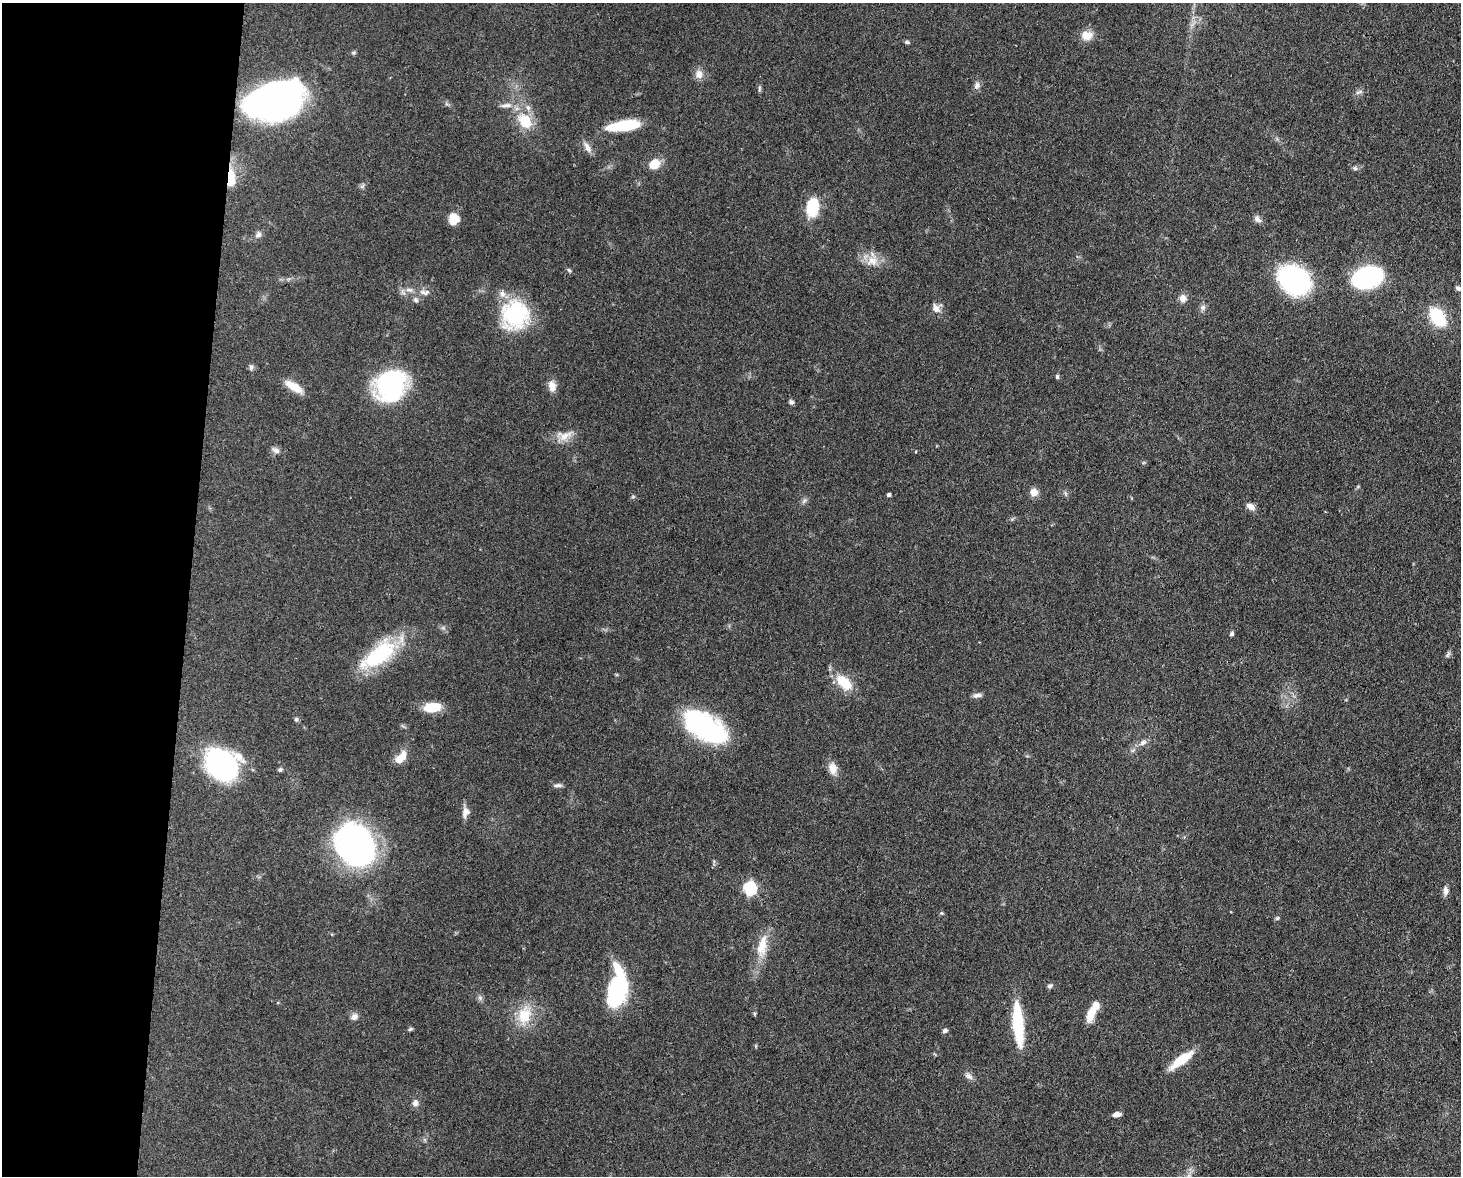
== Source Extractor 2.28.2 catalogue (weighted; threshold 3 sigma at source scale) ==
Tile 4 of 3 x 4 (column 1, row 2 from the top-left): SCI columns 305-1763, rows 2422-3595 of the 4864 x 4844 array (HDU 1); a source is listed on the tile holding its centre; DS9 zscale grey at full resolution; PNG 1463 x 1178 px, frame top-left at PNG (2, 3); no overlay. Shown black and unused: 13% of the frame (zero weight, under 3 of 4 exposures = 9% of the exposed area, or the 3 px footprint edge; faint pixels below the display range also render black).
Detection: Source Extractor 2.28.2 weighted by HDU 2 'WHT'; one run over the whole footprint, this tile lists its part. Background 0.0931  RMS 0.0046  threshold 0.0207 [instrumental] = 3 sigma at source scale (4.5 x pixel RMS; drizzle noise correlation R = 1.50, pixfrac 1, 0.05/0.05 arcsec/px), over >= 5 px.
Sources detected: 89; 1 inside a brighter object's white glare — not listed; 6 inside a brighter listed object's ellipse — not listed separately; the other 82 listed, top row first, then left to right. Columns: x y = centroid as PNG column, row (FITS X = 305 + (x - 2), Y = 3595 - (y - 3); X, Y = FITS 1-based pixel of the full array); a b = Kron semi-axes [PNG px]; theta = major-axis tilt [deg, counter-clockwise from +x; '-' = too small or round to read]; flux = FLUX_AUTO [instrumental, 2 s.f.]
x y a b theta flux
1087 35 15 12 -4 5.1
907 42 7 4 -11 0.8
354 53 6 5 - 0.8
699 74 13 11 74 3.3
977 85 10 8 69 1.9
759 89 10 4 85 0.82
1359 92 12 4 19 1.3
275 101 49 30 18 210
506 105 17 6 6 2.7
525 121 24 16 -52 13
624 126 33 9 8 22
587 147 16 7 -61 2.9
654 164 10 9 - 8.2
1355 168 7 5 -21 0.96
231 178 25 10 -90 9
813 207 14 9 81 26
454 219 13 11 83 5.6
1257 219 11 7 -48 1.8
258 235 10 7 59 1.9
872 260 17 15 48 6.4
569 270 7 4 -53 0.78
1367 277 20 13 20 110
1294 280 23 18 -36 94
1458 288 8 5 -38 1.1
424 292 16 7 -6 3
1183 298 9 8 - 3.1
416 300 8 6 -64 1.3
1203 307 8 7 - 1.4
936 308 13 9 -54 3
515 315 33 30 79 36
1437 317 20 12 -54 22
251 367 8 6 85 1.2
1057 377 6 4 -88 0.78
391 385 27 24 65 74
552 386 13 9 -80 3.6
294 387 24 8 -32 7.1
791 402 6 5 - 1.1
565 436 23 10 29 5.2
276 450 11 7 -34 2
916 451 4 2 - 0.36
1034 492 10 10 - 3.1
1065 493 7 4 -71 0.82
889 495 4 3 - 1.2
633 497 6 4 0 0.6
804 501 8 4 45 1.1
1250 506 12 7 -31 2.5
1232 634 6 5 - 0.92
1448 654 9 5 53 1
379 655 47 19 37 38
844 682 19 10 -41 13
977 695 11 6 9 1.7
432 707 19 10 6 11
296 719 6 5 - 0.9
705 727 46 23 -32 66
1143 743 11 7 28 2.2
1133 750 7 4 36 0.93
402 757 14 8 76 5.4
221 765 33 24 -43 80
833 768 13 9 -81 4.7
280 770 6 5 - 0.84
558 785 11 5 3 1.4
465 812 15 9 77 2.9
355 845 38 29 -54 150
750 888 6 6 - 65
1446 891 11 6 90 2.2
941 913 5 4 - 0.62
1277 918 6 5 - 0.68
762 946 33 12 78 11
1050 986 7 5 18 1.2
616 996 32 23 80 28
480 998 7 6 - 1.1
754 1014 6 4 -90 0.52
1091 1014 18 8 70 7.1
524 1015 26 19 77 13
354 1017 9 7 43 2.1
1018 1023 37 9 -85 35
410 1029 7 4 27 0.71
945 1031 6 5 - 1.1
1181 1060 29 9 37 12
969 1076 12 7 -32 2
415 1103 8 7 - 2.2
1117 1114 9 5 6 2.3
Overlapping masked pixels (flux is a lower limit): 1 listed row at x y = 231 178